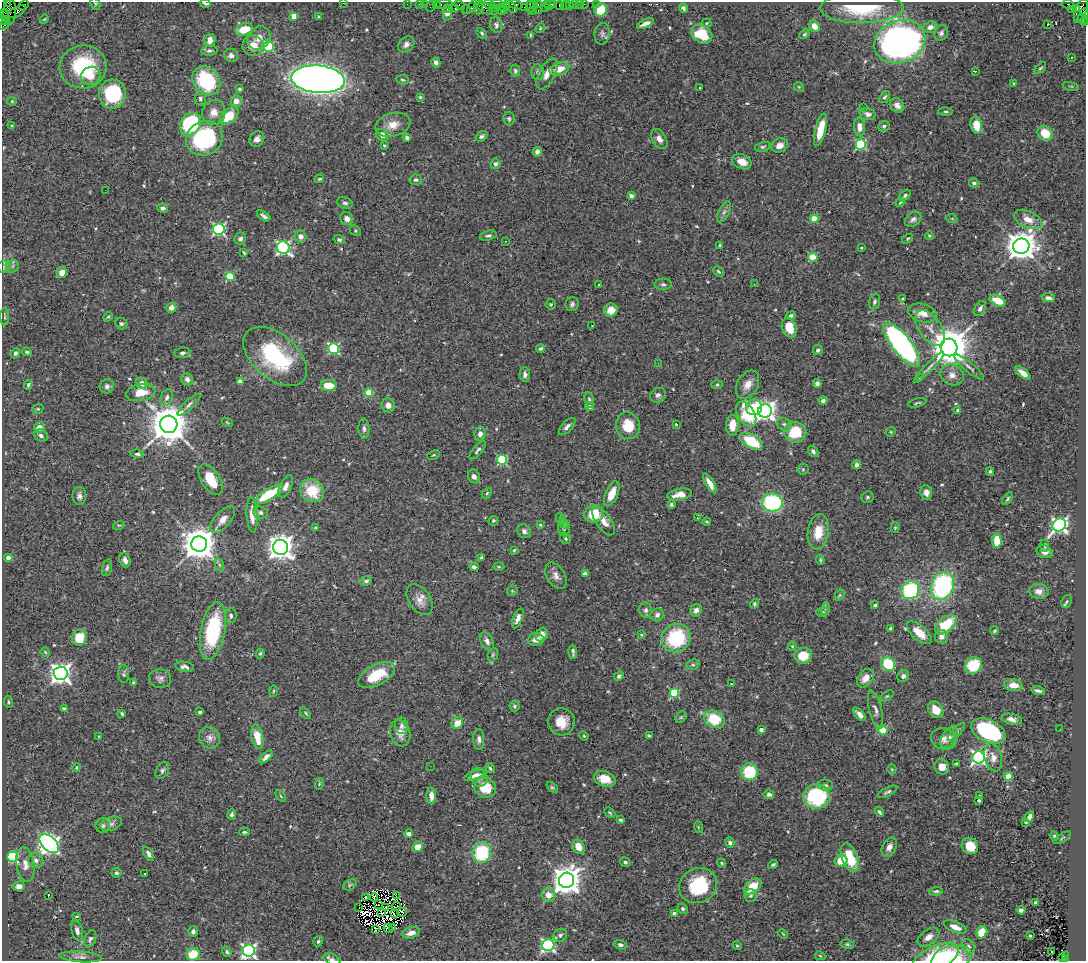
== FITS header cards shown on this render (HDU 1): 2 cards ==
NAXIS1  =                 1084
NAXIS2  =                  959

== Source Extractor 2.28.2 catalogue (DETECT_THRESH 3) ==
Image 1084 x 959 px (HDU 1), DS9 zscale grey, 1 PNG px = 1 image px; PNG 1088 x 963 px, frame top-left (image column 1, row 959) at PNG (2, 2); each listed source drawn as its Kron ellipse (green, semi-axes under 4 px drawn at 4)
Background 1.45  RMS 0.035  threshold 0.104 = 3 sigma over >= 5 px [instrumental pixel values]
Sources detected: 564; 10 with non-positive FLUX_AUTO (blend fragments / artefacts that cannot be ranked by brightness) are neither listed nor drawn; of the other 554, the 500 brightest by FLUX_AUTO listed and drawn (54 fainter detections omitted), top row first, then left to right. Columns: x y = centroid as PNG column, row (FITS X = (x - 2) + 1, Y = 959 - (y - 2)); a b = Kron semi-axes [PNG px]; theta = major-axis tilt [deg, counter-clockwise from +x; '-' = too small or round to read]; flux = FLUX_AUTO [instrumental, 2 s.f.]
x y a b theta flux
8 3 3 2 - 19
205 3 5 3 - 6.8
343 3 2 2 - 9.8
95 4 6 4 -62 3.2
407 4 2 2 - 26
419 4 2 2 - 34
425 4 2 2 - 23
436 4 3 2 - 82
497 4 6 2 2 300
516 4 7 4 -18 190
533 4 3 2 - 69
538 4 3 2 - 74
547 4 3 3 - 79
554 4 3 2 - 50
575 4 4 3 - 120
579 4 2 2 - 16
584 4 2 2 - 37
596 4 2 2 - 16
1068 4 6 3 -5 370
24 5 5 2 - 80
444 5 9 3 1 190
460 5 6 4 -25 120
489 5 6 4 -19 210
550 5 5 3 - 130
559 5 4 4 - 240
566 5 5 2 - 29
430 6 5 2 - 160
473 6 8 3 51 120
569 6 2 2 - 17
478 7 7 3 -87 340
501 7 4 3 - 220
505 7 7 3 72 220
511 7 7 3 -56 320
524 7 2 2 - 66
530 7 6 3 -89 100
545 7 3 2 - 90
455 8 3 3 - 130
485 8 9 5 -33 360
496 8 2 2 - 50
683 8 5 4 - 5.2
862 8 42 15 0 130
1077 8 4 3 - 390
447 9 3 2 - 64
466 9 5 2 - 130
1071 9 2 2 - 23
501 10 5 3 - 360
601 10 6 6 - 58
1081 10 13 5 69 620
493 11 2 2 - 46
532 11 4 2 - 120
538 11 3 2 - 200
10 12 13 6 86 610
17 12 10 4 31 610
5 13 3 2 - 58
447 13 8 4 84 31
1084 13 4 2 - 250
294 16 4 4 - 40
5 17 7 2 -66 18
319 17 4 3 - 2.4
44 19 4 3 - 2.5
1083 19 5 3 - 73
3 20 5 4 - 130
645 23 9 4 22 12
707 23 5 4 - 2.6
1085 23 3 2 - 48
1048 24 3 3 - 27
4 25 5 2 - 150
496 25 8 6 -70 6.2
814 26 6 5 - 19
930 27 7 5 18 11
540 28 5 4 - 2.5
244 29 9 6 16 45
482 33 6 4 -47 3.7
941 33 8 6 58 6.9
602 34 11 7 82 7.4
702 34 11 8 -33 70
804 34 6 4 40 3.2
530 35 3 3 - 2.4
259 38 12 10 45 22
210 40 6 5 - 15
900 42 26 21 21 1200
406 44 9 7 43 9.6
253 46 10 10 - 28
269 47 5 5 - 190
209 51 8 4 7 5.1
231 55 7 6 - 8.6
1071 58 3 3 - 5.5
436 62 5 4 - 7.7
83 67 23 21 4 160
1040 68 7 4 47 3.7
559 69 10 6 17 31
515 71 6 5 - 4.9
975 71 4 2 - 8.2
538 72 8 6 89 7.7
547 74 17 8 62 20
90 76 10 9 - 25
318 79 27 13 -5 2600
402 80 6 4 -4 3.5
206 81 15 12 -50 180
1013 83 3 3 - 7.7
1071 86 8 3 -13 3.2
699 87 3 3 - 13
799 87 5 4 - 2.8
239 89 4 3 - 3.1
112 94 14 13 - 150
420 97 3 3 - 3
885 97 7 4 51 4.4
200 98 7 5 87 6.5
12 101 4 4 - 2.6
236 101 6 5 - 20
897 105 8 6 -45 12
863 108 3 2 - 3.1
214 112 12 11 - 22
946 112 7 3 0 3.7
868 114 8 5 -14 7.9
229 116 11 7 40 62
509 119 7 6 - 4.8
190 124 12 10 59 220
393 125 18 11 15 30
976 125 9 6 -81 37
12 126 4 3 - 3
884 126 6 5 - 5
859 127 9 5 -87 18
820 130 17 5 76 62
1045 133 8 7 - 44
382 135 6 5 - 17
481 136 6 4 36 5.8
204 138 19 16 27 260
407 138 4 4 - 7.5
257 139 8 7 - 11
659 139 11 7 -59 14
861 144 5 5 - 210
384 145 3 3 - 3.7
780 145 8 6 20 18
763 147 8 5 16 4.5
537 152 5 4 - 11
742 162 10 7 -24 26
495 164 5 5 - 6
319 179 5 3 - 2.9
416 180 6 5 - 4.5
974 183 5 4 - 5.1
105 190 2 2 - 24
905 195 7 4 40 4.6
631 196 4 4 - 7.2
345 203 8 5 -20 6.9
900 203 4 3 - 2.3
163 208 5 4 - 6.5
724 212 11 5 63 8
264 216 7 3 -34 7.1
347 219 7 6 - 14
814 219 4 4 - 52
913 219 9 6 38 7.9
952 219 6 3 -19 2.5
1028 219 15 8 -24 25
219 229 6 5 - 370
355 231 6 4 -48 3.1
301 236 6 5 - 13
488 236 8 4 16 5.5
929 236 4 4 - 3.3
240 239 6 6 - 6.1
907 239 6 3 32 2.7
339 240 5 4 - 4.7
505 241 3 2 - 9.2
720 245 4 3 - 2.9
1021 246 8 7 - 3700
283 248 6 6 - 460
861 248 3 2 - 2.3
244 253 4 2 - 2.6
813 257 5 4 - 89
12 266 6 6 - 6.2
4 267 6 6 - 4.8
62 272 5 5 - 21
719 272 6 4 -44 3.5
230 276 4 4 - 120
599 284 3 2 - 2.5
663 284 8 5 3 5.6
754 284 3 2 - 2.9
903 298 3 2 - 2.8
1048 298 6 4 -6 6.8
997 301 8 5 -25 45
875 302 8 5 73 5.5
551 304 5 5 - 3.5
572 304 7 6 - 6.5
171 308 5 4 - 15
980 308 8 5 58 6.5
611 310 7 6 - 32
922 313 15 9 -17 26
791 316 5 4 - 4.9
5 317 9 3 -88 3.1
108 317 5 4 - 2.9
121 324 6 5 - 5.1
592 325 3 2 - 4.7
789 327 10 7 -71 39
930 328 20 11 -54 27
902 345 27 9 -51 710
949 347 9 8 - 7200
334 348 5 5 - 230
540 349 4 3 - 4.3
818 350 5 4 - 6.4
27 352 5 3 - 3.9
15 353 5 4 - 5.9
182 353 8 5 7 5.8
275 356 37 22 -41 230
658 363 2 2 - 5.2
929 367 21 4 46 9.1
969 367 19 4 -40 9.7
1023 373 9 4 -37 15
525 374 7 5 -89 6.7
952 375 12 10 -27 18
919 378 3 2 - 6.3
187 379 6 5 - 12
240 382 4 4 - 24
142 383 6 5 - 16
817 384 4 4 - 9.8
28 385 5 3 - 4.3
328 385 8 5 -2 43
717 385 5 3 - 2.8
748 385 15 10 59 24
107 386 7 7 - 8.1
141 393 15 8 10 39
369 393 4 4 - 82
658 395 8 7 - 7.3
167 397 8 6 68 8.5
589 400 7 4 -83 5.1
823 401 4 4 - 8.2
917 403 9 3 14 3.7
189 405 15 4 43 8.8
388 405 7 6 - 13
590 407 4 4 - 11
754 407 8 8 - 71
38 409 6 4 20 3.3
958 410 3 3 - 5.9
765 411 7 6 - 1200
746 414 14 8 -58 150
227 422 5 3 - 2.3
169 424 9 8 - 7300
676 424 3 3 - 2.6
784 424 7 6 - 6.2
732 425 10 6 86 40
628 426 13 12 - 51
567 427 11 5 46 8.4
39 428 5 5 - 20
364 429 10 5 -86 8.7
795 432 11 10 - 77
891 432 5 4 - 2.6
480 434 7 5 77 12
41 435 7 5 -27 8.9
751 441 12 6 -30 110
478 450 11 4 50 6.7
813 451 6 4 -52 6.6
137 454 7 4 -7 5.2
434 455 6 4 25 2.9
502 460 5 5 - 190
857 465 4 4 - 8.7
803 469 5 5 - 3.2
990 471 4 3 - 4.1
474 476 7 6 - 9.3
211 480 17 9 -58 55
710 483 11 4 -60 23
285 486 12 6 65 12
312 491 12 11 - 77
926 492 7 6 - 12
487 493 6 3 45 3.1
269 494 16 5 31 110
612 494 13 6 66 30
679 494 12 5 10 21
79 496 9 7 87 9.6
867 497 6 5 - 4.3
1008 499 7 4 54 4.2
772 503 10 9 - 250
671 504 4 4 - 4.3
260 513 7 6 - 7
594 514 9 8 - 65
252 515 17 5 -86 26
697 518 3 3 - 3.1
560 519 6 4 -73 6.1
223 520 16 8 49 21
493 521 5 4 - 3.3
604 521 16 7 -55 21
707 522 4 3 - 2.4
564 523 5 4 - 2.9
119 525 6 3 16 2.9
540 525 4 3 - 2.5
1059 525 7 6 - 730
895 527 5 4 - 2.8
316 528 4 3 - 5.4
564 528 8 6 -80 7.1
524 531 7 6 - 7.7
818 532 18 10 82 47
565 538 6 5 - 4.3
997 541 7 5 -87 56
199 544 8 7 - 5200
1045 545 6 4 -86 5.5
280 547 7 7 - 2400
514 550 4 3 - 2.5
1044 552 8 6 -23 14
8 558 4 4 - 31
481 558 4 3 - 3.2
125 560 7 5 -68 11
820 560 5 3 - 3
220 565 7 4 -70 4.1
474 567 5 3 - 8.2
499 567 5 3 - 2.5
107 568 9 5 74 5.5
585 574 4 3 - 20
556 576 14 9 -59 15
366 581 6 4 24 5.8
942 586 14 11 69 360
910 590 9 8 - 220
512 591 6 4 46 3.3
1039 591 9 7 -4 16
839 595 6 4 58 3.1
420 600 17 10 -56 23
1067 601 7 5 69 4.1
754 604 5 4 - 3.6
875 605 4 3 - 3.6
825 609 6 4 71 3
646 610 7 6 - 7.4
696 610 6 5 - 10
822 612 6 4 14 3.6
657 615 7 6 - 7.4
231 616 7 5 -90 6.3
518 618 10 4 67 12
946 625 13 7 39 81
890 628 4 2 - 3
213 631 29 12 79 200
994 631 4 4 - 3.7
919 633 15 7 -41 40
542 635 7 5 60 17
641 635 4 3 - 2.3
941 637 7 6 - 13
79 638 8 7 - 53
676 638 15 14 - 190
536 639 8 6 5 14
487 641 10 6 -63 9.3
792 646 4 4 - 2.5
45 652 5 4 - 2.6
573 652 7 3 -86 4.8
260 654 5 3 - 3.1
493 655 7 5 69 4
803 656 9 8 - 48
888 664 7 6 - 100
693 665 7 5 18 4.6
973 665 9 8 - 75
185 667 9 5 -10 7.8
61 673 7 7 - 1500
124 674 9 5 -88 4.7
376 675 20 10 28 81
619 676 5 4 - 6.8
903 676 6 5 - 7.1
160 678 11 9 -6 10
865 678 10 7 52 18
133 683 3 3 - 3.9
731 683 3 3 - 7.3
1013 685 9 5 -5 24
274 691 6 3 88 2.8
1038 691 7 3 -13 6.6
674 693 5 4 - 140
887 696 8 4 35 3.2
8 702 6 3 -82 2.9
515 706 5 5 - 4.7
64 709 4 3 - 7.9
876 710 20 6 -76 11
936 710 9 7 -52 29
200 712 3 3 - 3.7
306 713 7 3 -50 2.7
122 714 4 3 - 3.4
859 714 8 4 -47 10
681 717 6 5 - 3.3
714 719 11 8 -26 89
1012 719 10 5 -12 11
561 722 14 13 - 42
457 723 6 5 - 32
401 726 8 6 -82 7.4
761 729 4 3 - 11
1060 729 2 2 - 2.4
882 730 5 4 - 89
988 731 18 11 -26 250
957 732 11 4 46 6.1
400 733 13 10 -76 20
584 736 5 3 - 2.3
649 736 4 3 - 3.4
99 737 4 3 - 2.4
257 737 12 5 -78 46
949 737 12 7 58 12
209 738 11 10 - 15
479 739 10 5 -89 7.7
944 739 13 10 -13 16
266 757 8 4 42 9.7
979 757 6 6 - 610
993 757 14 8 -76 18
956 764 4 3 - 3.1
430 766 2 2 - 5.3
942 767 8 7 - 20
77 768 4 4 - 2.7
490 768 5 4 - 3.9
892 769 5 4 - 2.4
162 770 9 6 62 6.6
750 772 8 8 - 110
474 775 11 4 21 10
1008 776 4 4 - 47
479 777 9 8 - 18
605 779 11 7 -17 39
319 784 6 4 79 2.9
826 785 7 5 -4 5.4
552 787 6 4 -39 3.5
485 788 11 10 - 53
887 792 11 4 27 5.4
769 794 5 5 - 7
281 796 6 3 -53 2.6
431 796 8 5 -88 14
816 796 13 12 - 200
980 796 3 3 - 2.5
979 800 4 3 - 6.7
879 812 5 3 - 4.8
610 813 6 3 -44 2.7
232 814 5 4 - 5.4
1029 817 6 4 60 12
621 820 4 3 - 3.6
1026 822 3 3 - 2.8
111 824 11 7 17 9.9
103 826 7 7 - 6.7
698 827 6 4 -72 2.6
244 832 5 3 - 4
409 834 4 4 - 9.4
1054 836 5 4 - 3
1062 838 10 2 32 2.4
730 843 5 4 - 5.3
49 844 11 7 -43 1400
970 846 9 7 -45 41
418 847 5 5 - 25
578 847 7 6 - 32
889 847 10 7 63 13
482 853 10 9 - 130
148 854 8 4 -61 6.7
12 857 5 5 - 290
850 858 15 7 -68 76
36 860 8 7 - 9.3
841 861 6 5 - 43
625 862 5 4 - 5.5
721 863 4 3 - 2.4
25 864 17 9 -82 22
773 865 5 3 - 3.5
116 873 5 4 - 4.6
145 874 3 3 - 6.1
566 880 8 7 - 3500
350 885 7 4 30 3.7
19 886 6 5 - 14
698 886 19 17 26 150
753 886 10 6 39 55
936 891 7 3 4 4.6
549 895 7 6 - 23
750 895 6 6 - 6.2
48 896 3 2 - 31
396 896 2 2 - 2.7
365 897 3 2 - 2.6
374 897 4 2 - 7.3
1035 903 3 3 - 3.2
379 905 2 2 - 3.4
396 906 5 2 - 3.2
359 907 2 2 - 2.4
386 907 2 2 - 2.8
683 909 5 4 - 4.3
1021 910 4 4 - 7.4
402 912 5 2 - 6.4
381 913 3 2 - 2.6
394 914 3 2 - 4.7
674 914 4 4 - 21
77 916 3 2 - 2.6
393 927 3 2 - 15
955 927 12 5 -23 21
388 928 4 2 - 6
375 930 4 2 - 5.4
77 931 10 5 -74 9.8
193 931 5 5 - 8.7
982 932 6 5 - 46
411 933 9 5 15 18
783 934 5 3 - 2.3
560 935 7 6 - 5.4
1030 936 3 2 - 2.7
928 937 12 7 35 16
90 939 9 5 68 6.7
318 941 5 4 - 3.9
847 944 7 4 -9 3.9
548 945 6 6 - 470
620 945 6 4 -17 6.4
737 946 4 4 - 2.9
968 946 8 6 -58 7
249 951 6 6 - 630
227 952 5 4 - 3.9
1051 952 3 2 - 10
193 954 7 6 - 54
1065 955 3 2 - 120
820 956 5 4 - 2.5
81 957 21 5 -4 12
936 958 25 12 25 150
1062 958 4 3 - 100
332 959 9 5 -26 7.1
951 959 20 13 18 83
1065 959 3 2 - 99
At the frame edge (FLAGS 8, measured only in part): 11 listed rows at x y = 8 3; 205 3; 343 3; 1084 13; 1083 19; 3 20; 1085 23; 936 958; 332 959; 951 959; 1065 959
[54 fainter detections neither listed nor drawn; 10 non-positive-flux detections neither listed nor drawn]